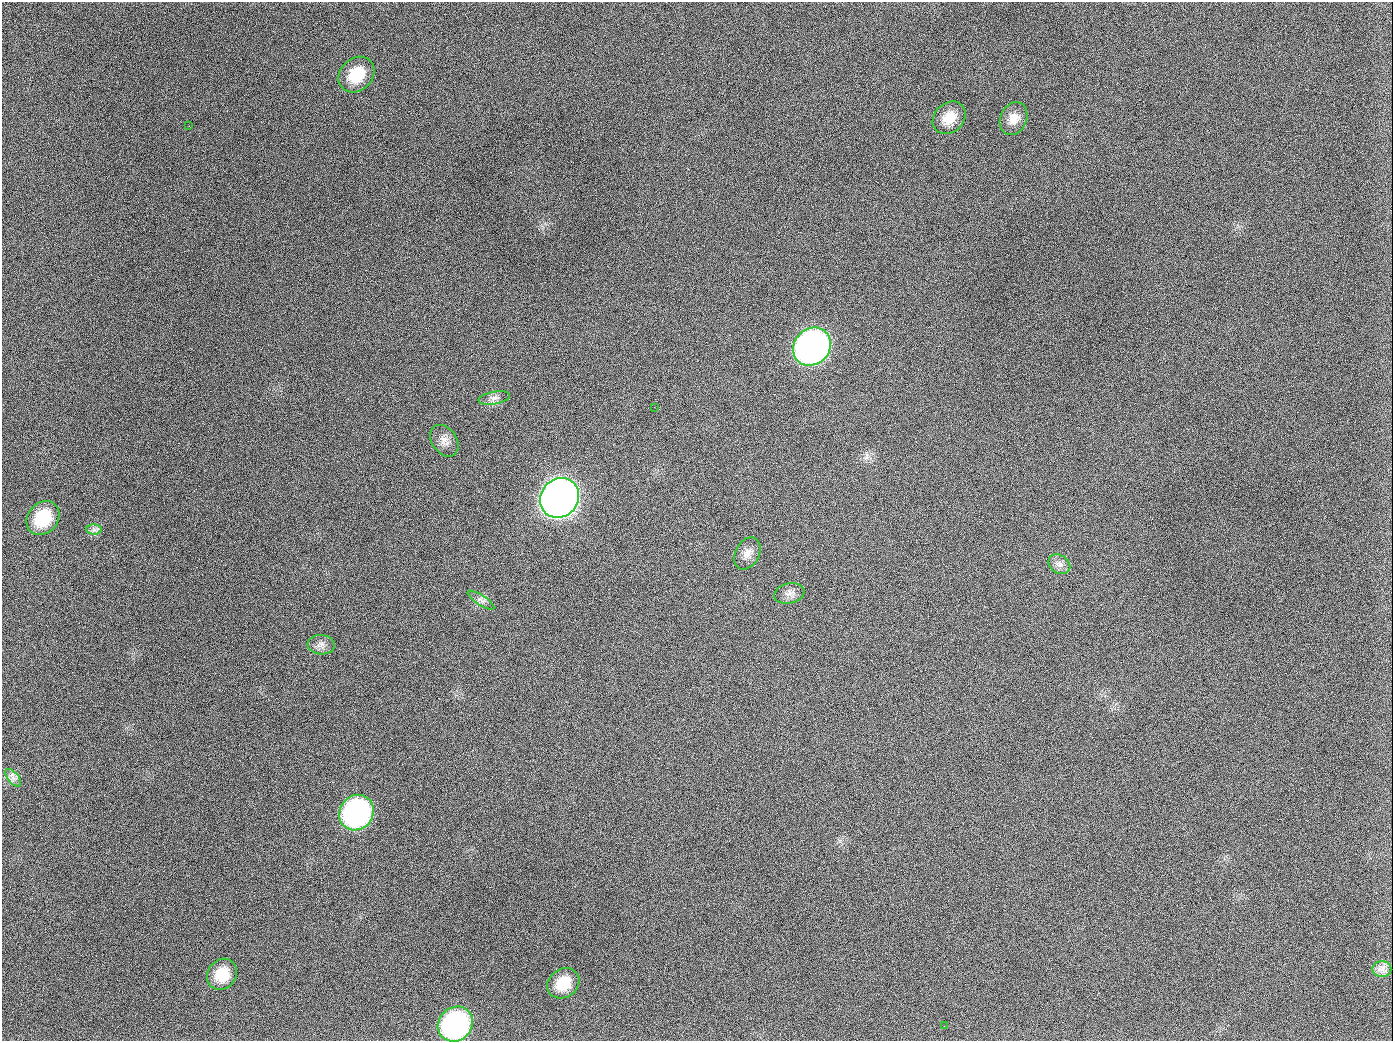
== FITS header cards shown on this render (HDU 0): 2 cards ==
NAXIS1  =                 1391
NAXIS2  =                 1039

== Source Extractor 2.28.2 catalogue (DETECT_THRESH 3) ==
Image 1391 x 1039 px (HDU 0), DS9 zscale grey, 1 PNG px = 1 image px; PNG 1395 x 1043 px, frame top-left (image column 1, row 1039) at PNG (2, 2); each listed source drawn as its Kron ellipse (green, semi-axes under 4 px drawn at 4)
Background 1410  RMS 67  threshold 201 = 3 sigma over >= 5 px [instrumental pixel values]
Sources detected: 23; all 23 listed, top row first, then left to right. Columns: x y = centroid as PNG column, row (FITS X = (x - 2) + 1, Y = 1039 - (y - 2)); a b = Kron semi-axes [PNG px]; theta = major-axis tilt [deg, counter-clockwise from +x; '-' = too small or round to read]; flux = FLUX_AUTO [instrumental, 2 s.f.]
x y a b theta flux
356 75 20 16 44 1.5e+05
949 118 18 14 44 8.5e+04
1014 119 17 13 65 5.4e+04
189 126 2 2 - 1.0e+04
812 347 20 17 46 2.6e+06
494 398 16 6 10 2.4e+04
654 407 2 2 - 5.2e+03
444 441 17 12 -54 4.0e+04
560 498 21 18 48 5.7e+06
43 518 18 15 49 2.0e+05
94 530 8 5 0 1.5e+04
747 553 17 12 62 4.1e+04
1059 564 11 9 -34 2.7e+04
789 593 15 10 11 3.1e+04
481 600 15 5 -33 2.0e+04
321 645 14 9 -5 2.9e+04
13 778 11 5 -51 2.0e+04
356 813 18 16 52 1.1e+06
1382 969 9 8 - 2.8e+04
222 974 16 14 52 1.1e+05
563 983 17 14 36 1.2e+05
455 1024 18 16 43 1.0e+06
944 1026 2 2 - 8.4e+03